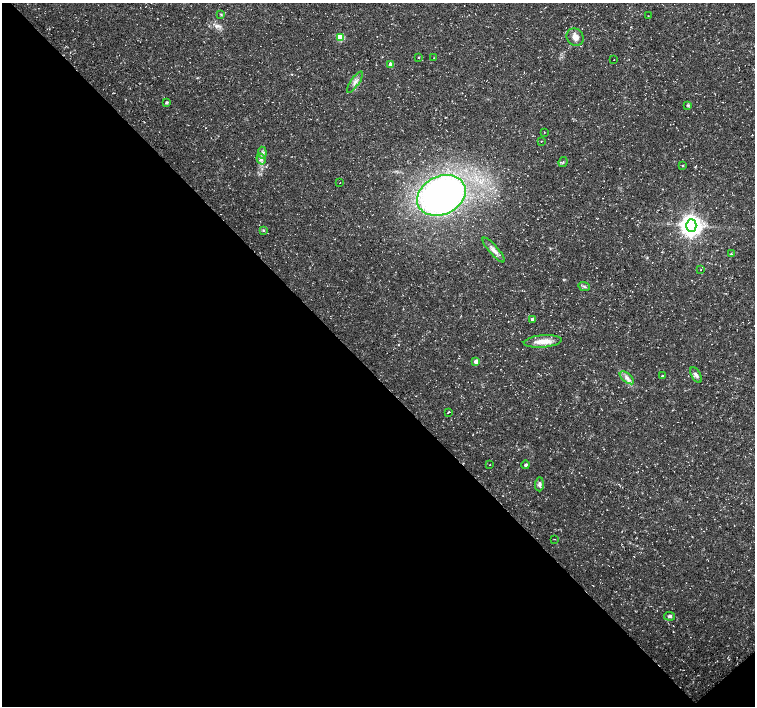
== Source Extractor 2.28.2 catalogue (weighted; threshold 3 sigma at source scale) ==
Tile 14 of 4 x 4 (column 2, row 4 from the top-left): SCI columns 1506-3010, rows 150-1557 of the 6024 x 5999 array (HDU 1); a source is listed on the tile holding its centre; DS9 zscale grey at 2 x 2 block average (1 PNG px = mean of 2 x 2 image px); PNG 757 x 708 px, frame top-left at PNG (2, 3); each listed source drawn as its Kron ellipse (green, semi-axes under 4 px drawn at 4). Shown black and unused: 47% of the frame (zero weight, under 3 of 5 exposures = <1% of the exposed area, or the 3 px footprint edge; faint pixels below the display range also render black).
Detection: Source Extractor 2.28.2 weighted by HDU 2 'WHT'; one run over the whole footprint, this tile lists its part. Background 0.0235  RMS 0.0023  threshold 0.0105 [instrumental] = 3 sigma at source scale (4.5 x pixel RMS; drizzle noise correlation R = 1.50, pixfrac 1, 0.0396/0.0396 arcsec/px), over >= 5 px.
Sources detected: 38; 1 inside a brighter object's white glare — neither listed nor drawn; the other 37 listed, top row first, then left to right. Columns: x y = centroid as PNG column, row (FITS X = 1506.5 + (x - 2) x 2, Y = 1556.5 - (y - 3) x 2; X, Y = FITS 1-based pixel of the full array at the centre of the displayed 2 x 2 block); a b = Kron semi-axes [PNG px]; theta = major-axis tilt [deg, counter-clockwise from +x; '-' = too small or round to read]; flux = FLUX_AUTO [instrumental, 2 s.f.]
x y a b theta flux
221 15 3 3 - 0.44
648 16 2 2 - 0.23
340 37 3 3 - 20
575 37 9 8 - 3.5
419 57 2 2 - 0.41
434 58 2 2 - 0.18
614 60 2 2 - 0.2
391 64 3 3 - 5.1
355 82 12 3 55 2.1
167 103 3 2 - 1
688 105 4 3 - 0.71
544 132 2 2 - 0.17
541 141 2 2 - 0.24
262 153 6 3 -85 1.1
261 159 5 4 - 1.4
563 162 5 2 - 0.53
683 166 2 2 - 0.45
340 183 2 2 - 0.2
441 195 25 19 26 230
691 226 6 5 - 330
263 230 4 3 - 0.63
494 250 16 4 -49 3.1
731 254 4 3 - 0.5
701 269 2 2 - 0.27
584 286 6 2 -23 0.88
532 319 3 3 - 2.3
543 341 19 6 5 6.8
476 361 3 3 - 4.1
696 375 9 4 -59 1.7
662 376 2 2 - 0.66
627 378 8 4 -39 2.1
448 412 4 2 - 0.28
490 465 2 2 - 0.16
526 465 4 3 - 0.89
539 484 7 4 89 1.5
555 539 3 2 - 0.23
670 616 5 3 - 1.1
Diffuse or blended objects may show on this block-average render without a row.